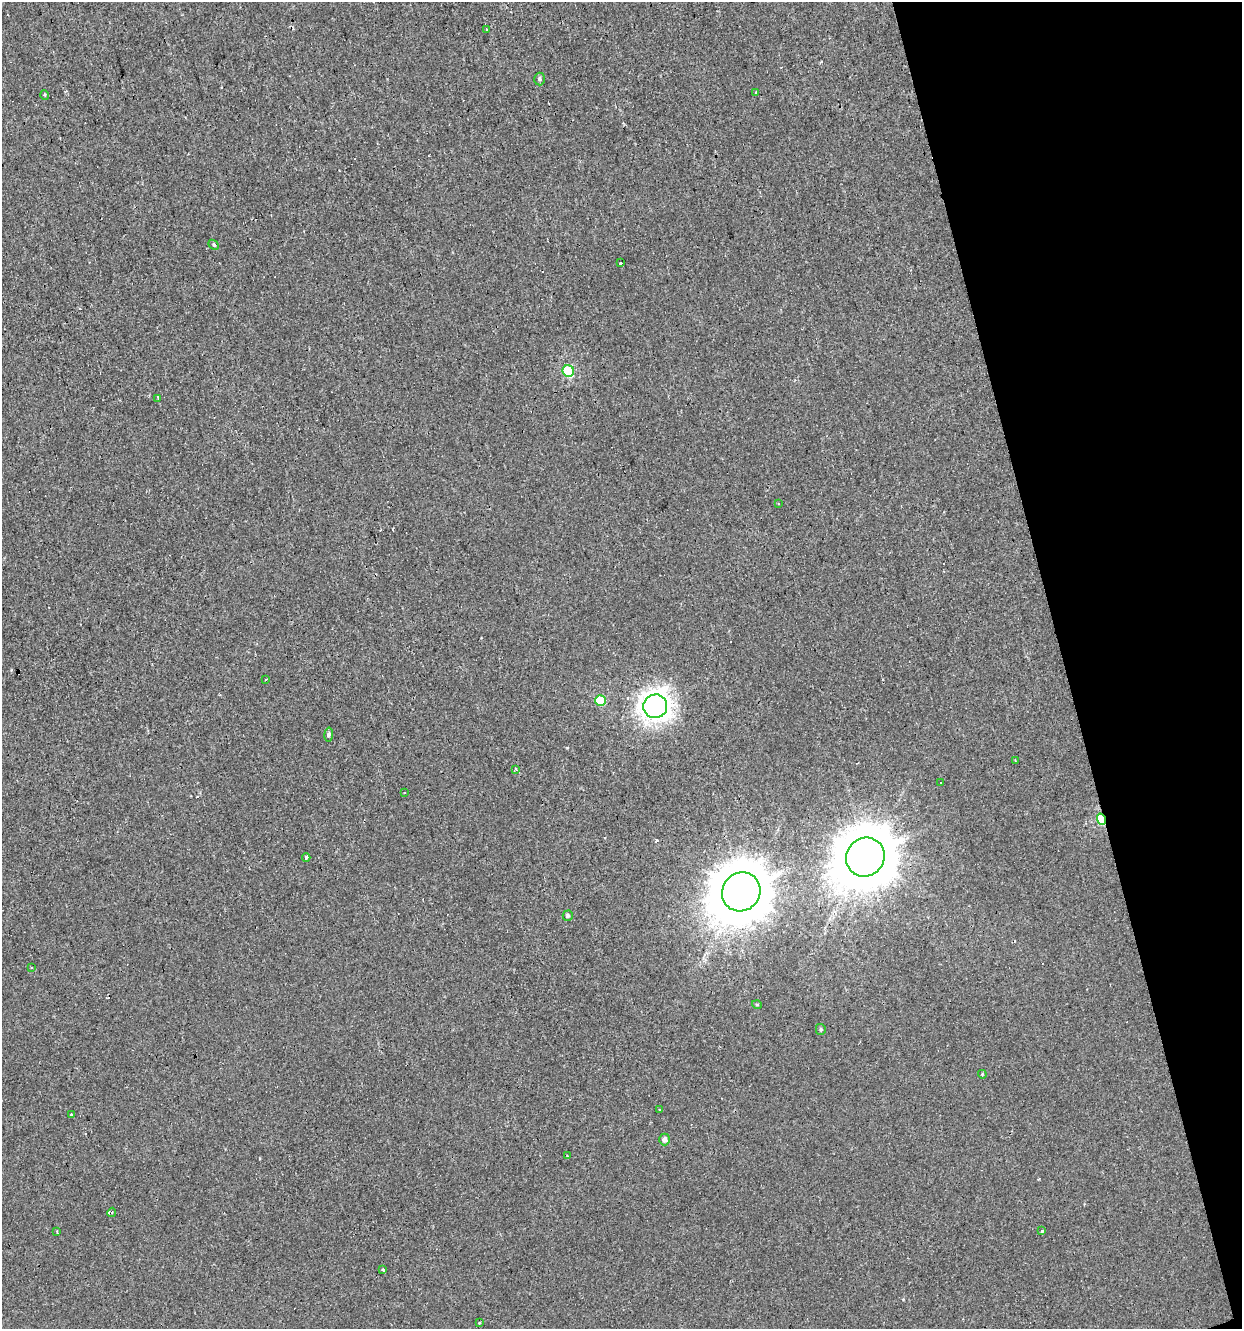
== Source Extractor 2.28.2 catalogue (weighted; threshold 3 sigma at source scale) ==
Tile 12 of 4 x 4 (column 4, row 3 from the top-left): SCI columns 3778-5017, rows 1328-2654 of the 5123 x 5308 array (HDU 1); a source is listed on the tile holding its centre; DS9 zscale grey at full resolution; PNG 1244 x 1331 px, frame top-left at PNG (2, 2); each listed source drawn as its Kron ellipse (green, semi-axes under 4 px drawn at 4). Shown black and unused: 14% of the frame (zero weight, under 2 of 3 exposures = <1% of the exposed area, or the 3 px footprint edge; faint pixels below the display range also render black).
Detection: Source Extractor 2.28.2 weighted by HDU 2 'WHT'; one run over the whole footprint, this tile lists its part. Background -2.46e-04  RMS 0.0043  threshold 0.0194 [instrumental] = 3 sigma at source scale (4.5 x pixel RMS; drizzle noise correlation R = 1.50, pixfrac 1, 0.0396/0.0396 arcsec/px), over >= 5 px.
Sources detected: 41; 6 cosmic-ray / hot-pixel residue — neither listed nor drawn; the other 35 listed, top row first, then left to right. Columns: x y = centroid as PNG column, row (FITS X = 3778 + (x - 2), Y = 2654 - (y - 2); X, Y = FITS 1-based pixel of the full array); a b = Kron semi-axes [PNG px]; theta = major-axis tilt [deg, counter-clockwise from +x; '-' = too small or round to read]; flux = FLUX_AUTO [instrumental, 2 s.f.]
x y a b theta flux
487 30 3 2 - 0.44
539 79 6 5 - 0.95
755 92 3 2 - 0.56
45 95 5 3 - 0.45
214 245 6 4 -42 0.79
620 263 3 2 - 0.72
568 371 6 5 - 31
158 399 3 2 - 1.9
778 504 3 2 - 0.46
266 679 3 2 - 0.46
601 700 5 5 - 17
655 706 12 12 - 310
329 734 7 4 82 0.75
1015 760 2 2 - 0.43
516 770 3 3 - 1.2
940 782 2 2 - 0.35
404 793 2 2 - 0.3
1101 819 6 4 -74 27
306 857 4 3 - 0.84
865 857 20 18 47 3600
741 892 20 18 49 3300
568 916 5 5 - 1
32 968 4 3 - 0.39
757 1005 5 3 - 0.39
821 1029 5 5 - 0.7
982 1074 4 3 - 0.36
660 1110 4 2 - 0.48
71 1115 3 3 - 1.7
665 1139 6 5 - 2.6
567 1156 3 2 - 0.34
112 1212 5 3 - 0.86
1042 1231 3 3 - 1.4
57 1232 3 2 - 0.61
383 1270 4 3 - 0.66
479 1323 3 3 - 0.39
Overlapping masked pixels (flux is a lower limit): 2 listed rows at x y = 1101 819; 865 857
Unlisted compact peaks at least as high as the median listed source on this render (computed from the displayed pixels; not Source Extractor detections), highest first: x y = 657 840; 567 748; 903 1299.